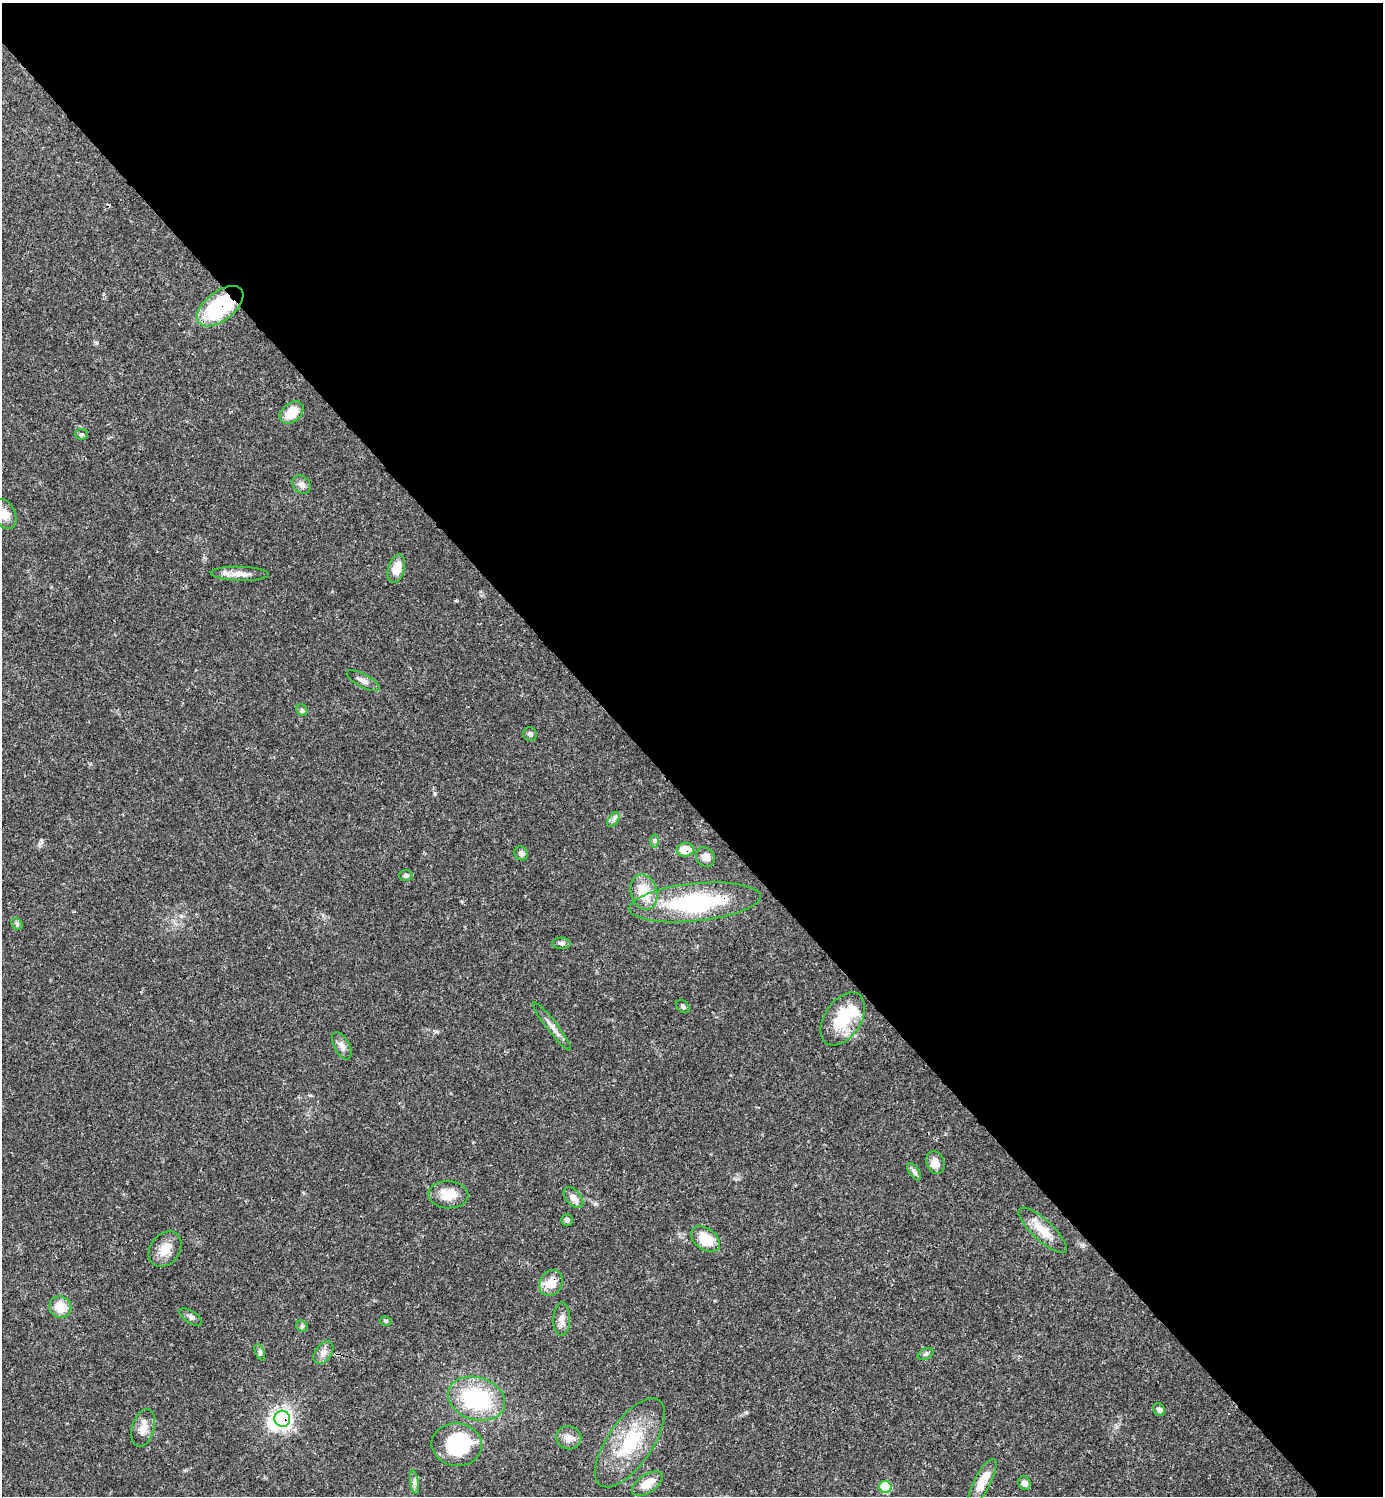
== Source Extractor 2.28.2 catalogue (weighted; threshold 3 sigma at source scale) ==
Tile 3 of 4 x 4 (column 3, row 1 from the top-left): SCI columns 3063-4443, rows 4486-5979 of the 5982 x 5983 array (HDU 1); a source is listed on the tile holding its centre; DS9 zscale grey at full resolution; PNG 1385 x 1498 px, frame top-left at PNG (2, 3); each listed source drawn as its Kron ellipse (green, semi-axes under 4 px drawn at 4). Shown black and unused: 54% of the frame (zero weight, under 3 of 4 exposures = <1% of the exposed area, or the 3 px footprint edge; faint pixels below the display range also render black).
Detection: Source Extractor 2.28.2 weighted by HDU 2 'WHT'; one run over the whole footprint, this tile lists its part. Background 0.0384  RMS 0.0027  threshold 0.0119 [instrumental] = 3 sigma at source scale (4.5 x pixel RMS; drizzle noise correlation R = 1.50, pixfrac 1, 0.05/0.05 arcsec/px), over >= 5 px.
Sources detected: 56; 2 inside a brighter object's white glare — neither listed nor drawn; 1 inside a brighter listed object's ellipse — not listed separately; the other 53 listed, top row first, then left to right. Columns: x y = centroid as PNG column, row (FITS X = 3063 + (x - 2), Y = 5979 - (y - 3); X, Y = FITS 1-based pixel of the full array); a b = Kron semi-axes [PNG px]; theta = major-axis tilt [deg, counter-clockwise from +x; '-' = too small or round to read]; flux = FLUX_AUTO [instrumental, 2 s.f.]
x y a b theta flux
220 306 27 14 38 22
292 412 13 9 39 5.2
81 434 6 5 - 0.52
302 485 10 8 -46 1.2
4 514 16 10 -63 3
396 569 14 8 74 3.7
240 574 29 7 -2 2.7
363 681 18 6 -28 1.6
302 710 6 5 - 0.5
530 734 7 6 - 0.73
613 820 8 5 59 0.74
654 841 6 4 -89 0.51
685 850 8 7 - 4.5
521 853 7 6 - 1
705 857 10 8 -54 1.6
406 875 7 5 -1 0.56
644 892 18 13 -75 7.1
695 902 66 19 6 30
17 924 6 5 - 0.5
561 943 9 5 -2 0.67
683 1006 8 5 -44 0.62
843 1019 29 18 56 11
552 1027 30 5 -52 1.9
342 1046 15 7 -62 1.6
935 1163 12 9 -69 2.6
914 1172 10 5 -57 0.92
448 1195 20 13 -3 4.7
573 1198 12 7 -49 2.1
567 1220 6 6 - 0.76
1043 1230 31 10 -43 5
705 1239 16 10 -36 6.4
165 1249 19 14 53 3.9
551 1283 14 11 61 4.5
60 1307 11 10 - 4.8
191 1317 13 6 -32 0.93
562 1319 17 8 88 2.1
386 1321 6 4 -16 0.42
302 1326 6 5 - 0.45
260 1352 9 4 -69 0.56
323 1353 13 8 54 1.6
926 1354 8 5 26 0.63
476 1399 29 21 -17 25
1159 1409 7 5 -53 0.9
282 1419 8 8 - 100
143 1428 19 11 74 2.7
569 1438 12 11 - 2.2
630 1443 52 22 55 16
457 1445 25 21 -7 18
414 1482 12 4 -82 0.82
982 1482 25 8 62 5.4
1024 1483 7 6 - 1.4
647 1484 17 9 34 3.7
885 1487 6 6 - 9.3
Overlapping masked pixels (flux is a lower limit): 5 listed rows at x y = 220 306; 685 850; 695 902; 551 1283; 282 1419
Isophote crosses this tile's border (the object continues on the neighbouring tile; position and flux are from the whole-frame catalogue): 1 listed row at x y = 4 514
Unlisted compact peaks at least as high as the median listed source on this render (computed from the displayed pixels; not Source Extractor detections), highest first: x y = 96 343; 435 794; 40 843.